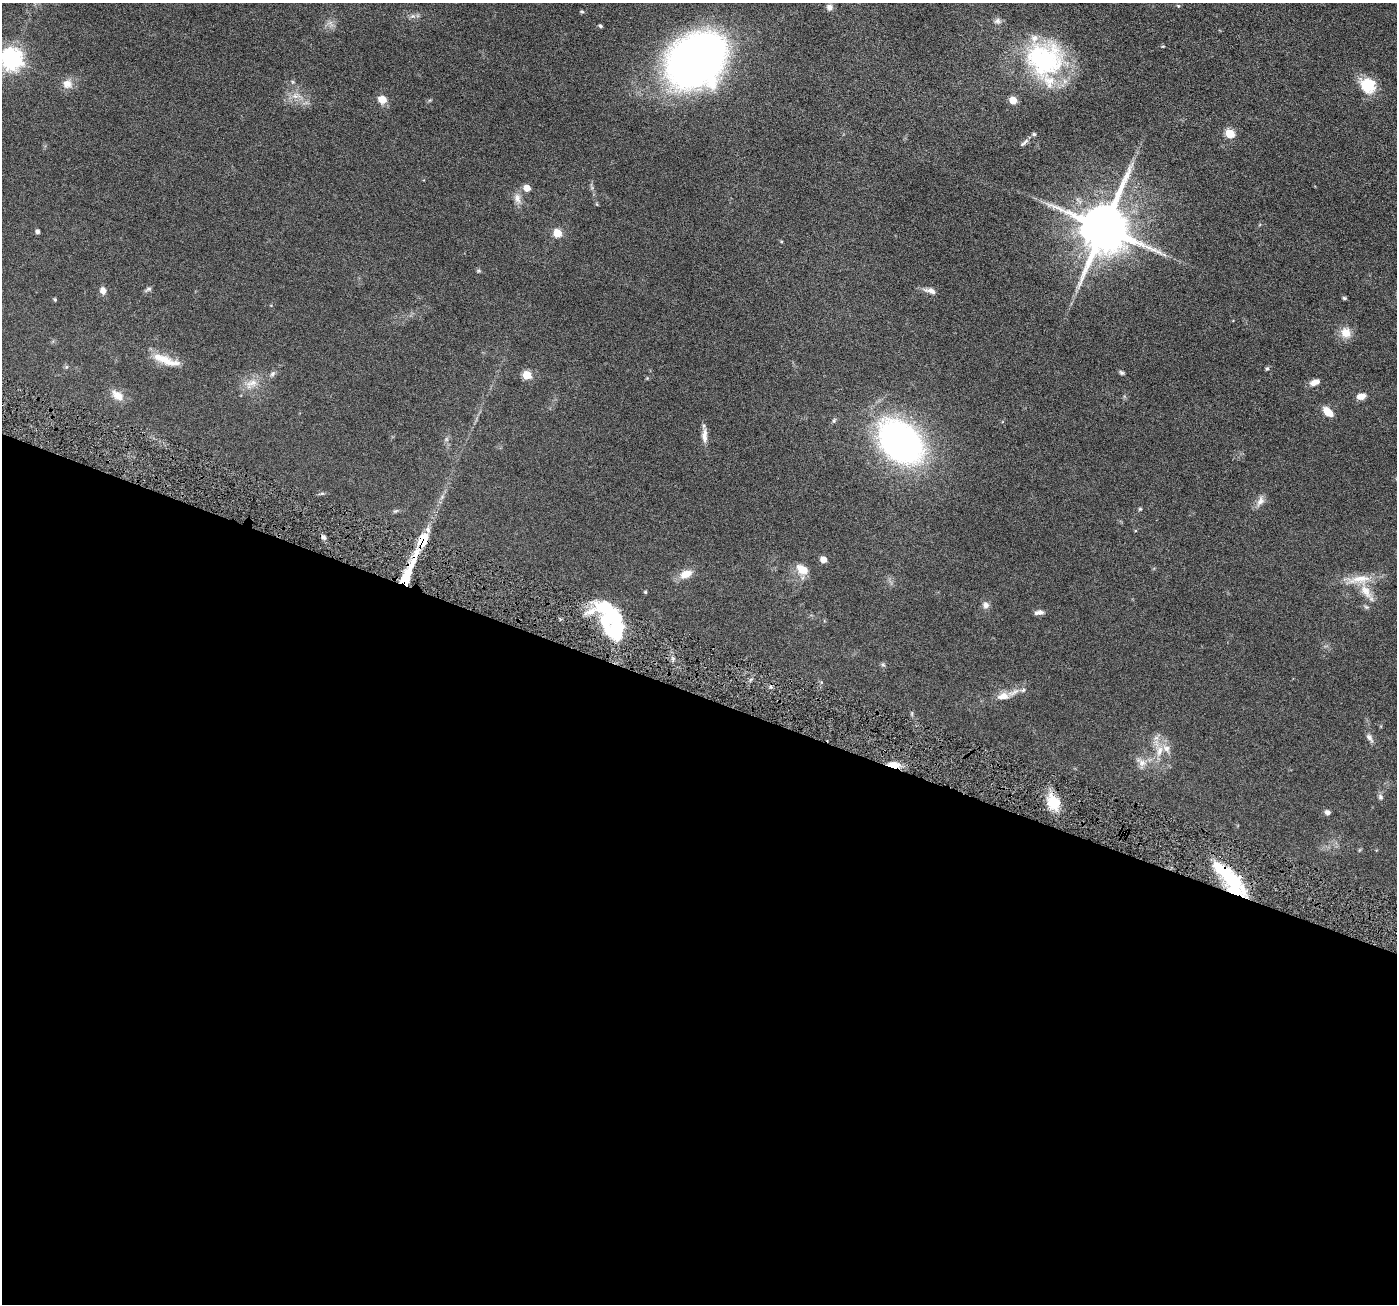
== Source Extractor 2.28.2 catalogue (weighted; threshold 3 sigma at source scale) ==
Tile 14 of 4 x 4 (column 2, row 4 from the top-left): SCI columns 1400-2794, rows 279-1580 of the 5590 x 5630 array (HDU 1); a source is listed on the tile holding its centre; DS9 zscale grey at full resolution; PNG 1399 x 1306 px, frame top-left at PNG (2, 3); no overlay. Shown black and unused: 47% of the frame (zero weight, under 4 of 8 exposures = <1% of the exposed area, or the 3 px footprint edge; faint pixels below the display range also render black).
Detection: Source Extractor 2.28.2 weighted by HDU 2 'WHT'; one run over the whole footprint, this tile lists its part. Background 0.0679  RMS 0.0049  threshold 0.02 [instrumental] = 3 sigma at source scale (4.09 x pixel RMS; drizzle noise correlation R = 1.36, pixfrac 0.8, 0.05/0.05 arcsec/px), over >= 5 px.
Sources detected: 82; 1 too faint to see at this stretch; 2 inside a brighter object's white glare — not listed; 8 inside a brighter listed object's ellipse — not listed separately; the other 71 listed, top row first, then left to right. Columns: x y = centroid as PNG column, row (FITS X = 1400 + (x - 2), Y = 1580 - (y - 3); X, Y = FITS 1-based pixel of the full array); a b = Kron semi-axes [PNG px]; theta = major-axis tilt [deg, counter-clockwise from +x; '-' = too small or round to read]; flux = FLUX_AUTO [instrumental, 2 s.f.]
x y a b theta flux
1178 6 5 5 - 0.5
829 7 7 7 - 1.8
582 11 6 3 -2 0.53
413 16 7 6 - 1.2
997 21 9 7 15 1.5
600 26 5 4 - 0.66
11 59 8 7 - 300
1044 59 45 43 -6 58
695 60 39 31 39 390
67 84 13 12 - 3.8
1368 85 19 16 -44 12
295 96 10 7 -1 2.5
382 99 8 8 - 4.7
1013 100 5 5 - 11
1230 133 5 5 - 17
1024 143 14 4 41 1.2
527 188 5 5 - 5.6
517 198 15 8 -74 2.8
597 204 5 3 - 0.41
1104 228 15 14 - 2600
37 231 4 4 - 1.5
557 233 5 5 - 13
781 241 5 3 - 0.39
478 271 6 4 11 0.53
148 289 9 5 23 0.99
103 291 8 7 - 2.5
931 291 16 6 -14 2.4
1344 298 6 4 -4 0.63
55 299 4 3 - 0.55
1346 333 13 11 -38 5.5
166 360 38 9 -19 8.3
66 367 6 4 45 0.56
1267 369 6 4 61 0.65
1122 373 6 4 -31 0.8
272 374 9 6 59 1.1
527 375 5 5 - 17
1315 382 12 7 19 2.7
251 383 21 10 28 5.4
118 395 17 10 -38 4.9
1361 396 12 7 10 2.9
1328 412 9 6 -43 7.7
704 436 20 7 90 3.3
900 442 40 27 -44 190
322 493 6 4 19 0.61
1260 501 15 8 66 2.6
1140 509 5 4 - 0.51
396 511 8 4 22 0.72
323 537 6 5 - 1.2
823 559 5 5 - 5.2
803 569 13 8 -32 6.5
409 571 49 7 67 22
686 574 15 9 22 5.3
1359 579 37 12 7 9.2
1366 591 22 11 -52 6.3
645 592 5 4 - 0.5
986 605 8 8 - 2
1366 607 7 5 -21 0.84
1039 612 11 5 8 1.8
611 614 37 16 -43 34
883 665 6 4 -1 0.67
1023 690 7 5 17 0.95
1003 696 17 10 6 3.9
1369 737 13 6 -55 1.8
1159 751 17 8 79 5.1
1141 762 18 9 -38 3.4
894 765 14 7 -7 5.2
1380 797 8 7 - 1.2
1053 802 19 14 -69 10
1327 812 7 6 - 1.4
1359 850 6 4 71 0.48
1230 878 42 17 -34 23
Overlapping masked pixels (flux is a lower limit): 3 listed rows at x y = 409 571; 894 765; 1230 878
Isophote crosses this tile's border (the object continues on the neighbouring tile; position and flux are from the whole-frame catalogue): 1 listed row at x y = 11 59